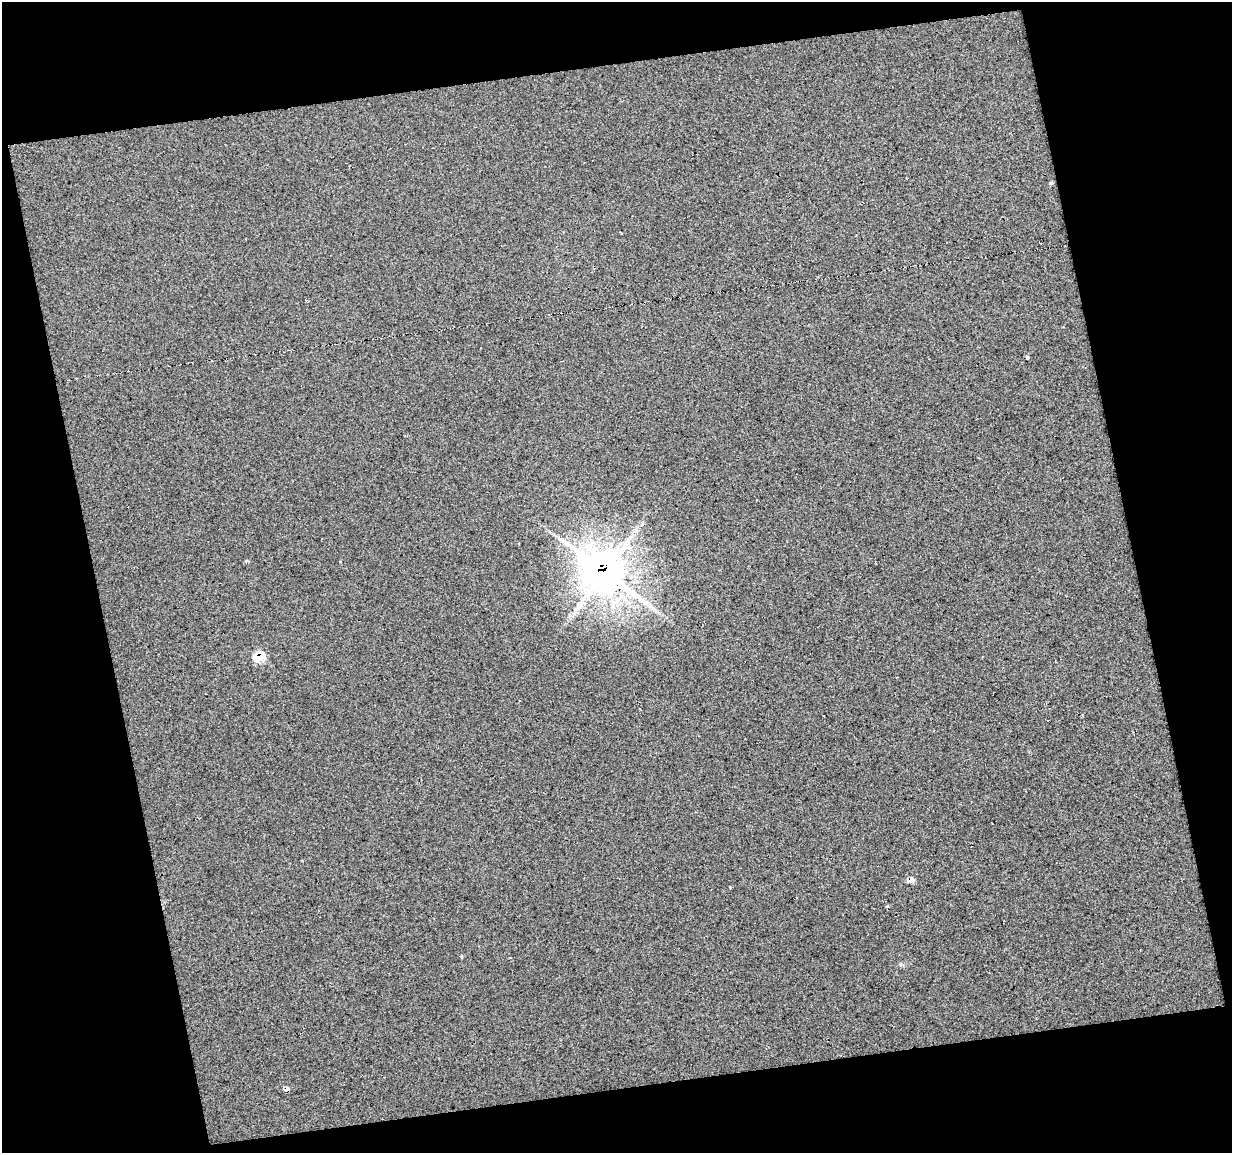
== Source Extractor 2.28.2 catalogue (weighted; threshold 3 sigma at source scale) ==
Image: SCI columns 1-1230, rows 15-1165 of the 1230 x 1184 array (HDU 1 of 3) = the unmasked area's bounding box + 8 px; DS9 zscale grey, full resolution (1 PNG px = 1 image px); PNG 1234 x 1155 px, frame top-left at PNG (2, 2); no overlay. Shown black and unused: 26% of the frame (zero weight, under 3 of 5 exposures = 1% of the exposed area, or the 3 px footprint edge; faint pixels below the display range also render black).
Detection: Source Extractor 2.28.2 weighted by HDU 2 'WHT'. Background 0.0222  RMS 0.066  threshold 0.299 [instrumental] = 3 sigma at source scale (4.5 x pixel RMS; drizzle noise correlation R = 1.50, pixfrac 1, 0.0396/0.0396 arcsec/px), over >= 5 px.
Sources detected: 4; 1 cosmic-ray / hot-pixel residue — not listed; the other 3 listed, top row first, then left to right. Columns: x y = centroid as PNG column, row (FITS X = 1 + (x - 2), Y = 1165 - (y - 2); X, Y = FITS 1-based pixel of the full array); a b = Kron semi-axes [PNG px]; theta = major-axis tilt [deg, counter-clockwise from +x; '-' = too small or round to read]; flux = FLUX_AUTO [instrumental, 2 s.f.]
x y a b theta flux
604 572 18 14 -31 13000
259 657 7 6 - 230
910 880 7 5 5 36
Overlapping masked pixels (flux is a lower limit): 3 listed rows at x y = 604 572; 259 657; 910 880